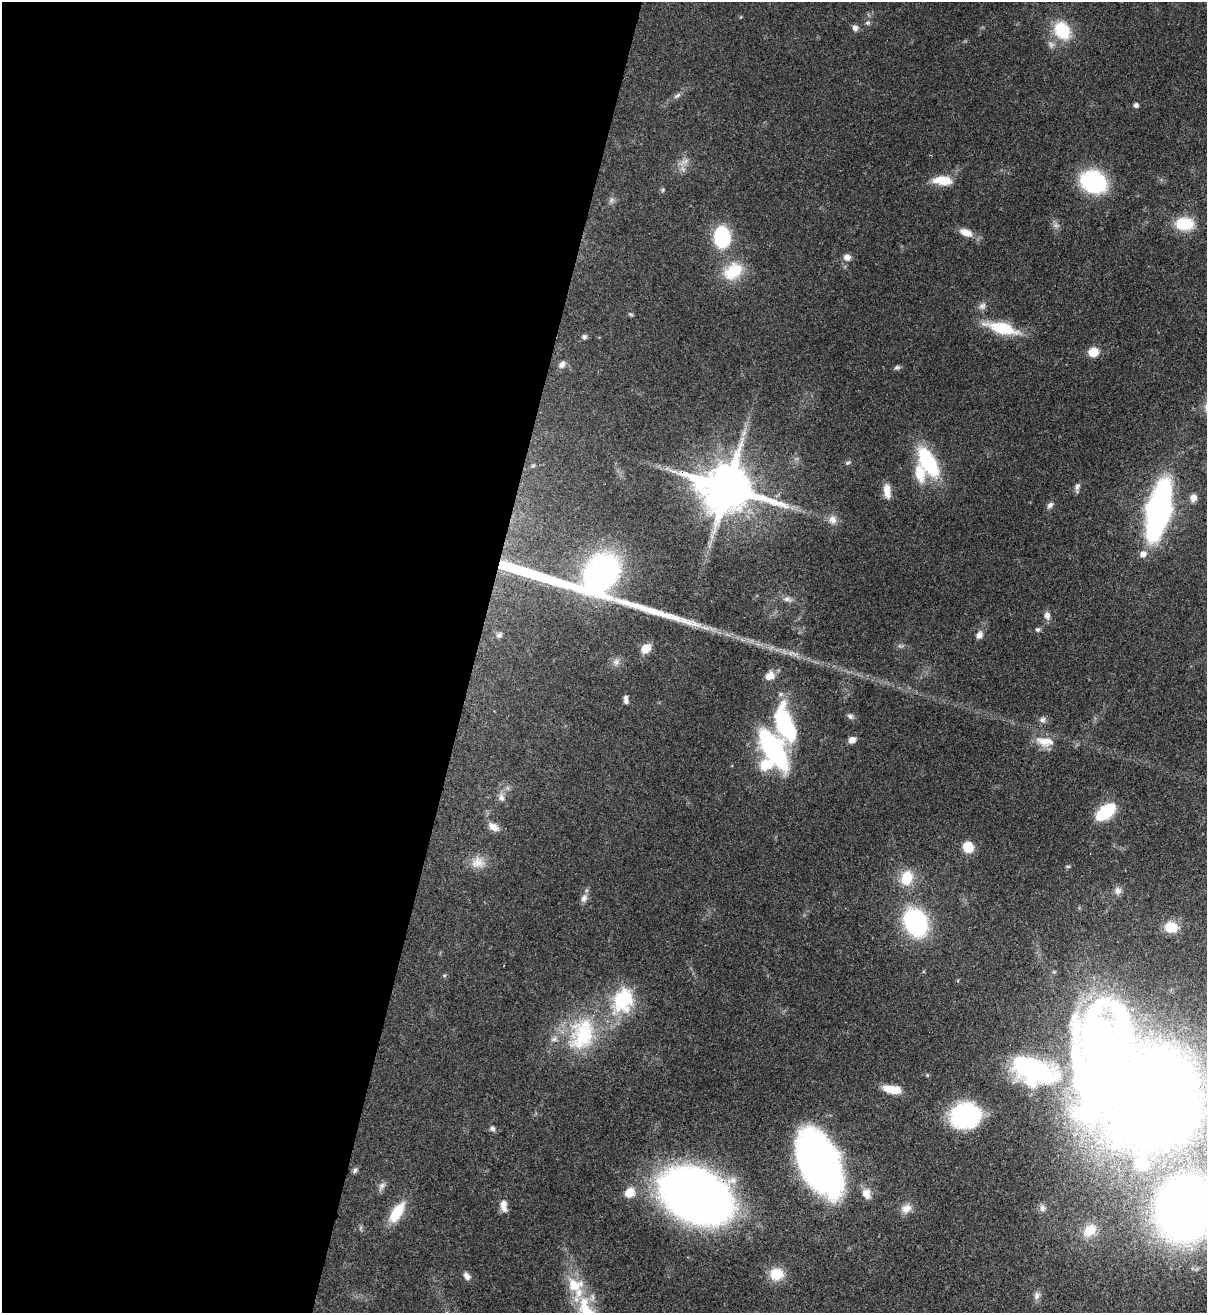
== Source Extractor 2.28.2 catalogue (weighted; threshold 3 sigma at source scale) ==
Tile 5 of 4 x 4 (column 1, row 2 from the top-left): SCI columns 344-1548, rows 2656-3966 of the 5380 x 5306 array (HDU 1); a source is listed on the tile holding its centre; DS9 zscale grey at full resolution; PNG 1209 x 1315 px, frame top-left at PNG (2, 2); no overlay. Shown black and unused: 39% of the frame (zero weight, under 3 of 4 exposures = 7% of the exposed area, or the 3 px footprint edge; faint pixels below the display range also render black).
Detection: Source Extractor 2.28.2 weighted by HDU 2 'WHT'; one run over the whole footprint, this tile lists its part. Background 0.0854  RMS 0.004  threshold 0.0178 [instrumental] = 3 sigma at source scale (4.5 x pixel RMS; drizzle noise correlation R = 1.50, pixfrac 1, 0.05/0.05 arcsec/px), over >= 5 px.
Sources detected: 91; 1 too faint to see at this stretch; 2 inside a brighter object's white glare — not listed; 4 inside a brighter listed object's ellipse — not listed separately; the other 84 listed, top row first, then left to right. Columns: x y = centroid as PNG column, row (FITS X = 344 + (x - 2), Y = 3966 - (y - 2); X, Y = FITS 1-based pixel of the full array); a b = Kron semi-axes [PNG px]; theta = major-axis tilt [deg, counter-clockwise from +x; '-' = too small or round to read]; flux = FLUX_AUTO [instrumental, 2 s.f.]
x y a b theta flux
868 23 6 5 - 0.74
855 28 8 7 - 1.4
1062 30 20 16 -53 17
677 95 11 5 36 1.3
1136 105 5 4 - 1.3
942 180 22 10 -4 7.8
1093 182 21 17 -24 45
663 190 6 4 89 0.53
1184 224 19 13 -1 14
966 233 16 8 -23 4.6
722 237 15 12 -89 36
847 257 8 7 - 2.5
733 271 27 19 36 13
982 306 11 8 39 1.7
631 314 7 4 -20 0.54
1002 328 40 13 -14 15
584 337 7 6 - 0.94
1093 352 9 8 - 6.4
562 365 10 7 49 1.7
897 367 9 5 10 0.91
744 433 8 5 46 1.2
928 462 31 14 -60 32
848 463 6 4 30 0.63
533 465 6 4 2 0.55
1077 486 11 6 71 1.4
727 488 16 13 -15 2600
887 491 19 8 -83 3.9
1193 498 10 8 77 2.3
1050 505 10 6 45 1.4
1159 509 35 13 77 210
833 519 12 11 - 2.6
1143 554 8 7 - 2.1
601 573 29 22 59 130
787 599 11 7 -17 1.8
1047 616 8 7 - 1.9
1038 629 5 5 - 0.86
499 635 8 6 29 1
979 635 9 7 66 2
646 649 11 7 47 6
616 662 10 7 58 1.8
770 676 13 10 32 3.4
625 698 7 6 - 1.2
850 716 9 6 -19 1.1
1043 720 9 7 41 1.4
786 725 35 16 -72 45
852 740 7 6 - 2.6
1045 742 27 12 -8 6.2
773 749 33 13 -59 81
766 764 17 14 18 8.7
501 797 11 8 -72 2
1105 812 17 9 39 24
493 827 14 9 -31 3.1
968 847 10 9 - 8
478 862 19 14 14 5
907 878 21 15 78 9.5
1118 891 10 9 - 1.8
584 898 11 8 72 1.9
916 922 22 17 -64 60
1171 927 11 9 -4 9.8
623 1000 32 25 69 24
583 1035 48 37 65 36
1035 1071 55 30 -17 70
927 1075 5 4 - 0.44
892 1089 19 8 -11 7.3
1156 1098 47 42 77 670
965 1115 29 24 6 44
492 1129 7 6 - 1.1
818 1162 50 28 -65 250
1141 1165 12 11 - 4.5
355 1170 8 5 60 0.91
382 1186 10 7 46 1.6
629 1193 12 10 36 5.6
866 1194 13 9 -70 3.8
696 1196 46 31 -25 400
503 1205 15 7 -82 3.3
906 1208 14 11 35 3.4
1042 1208 10 8 -76 1.5
1184 1209 37 33 76 390
397 1212 24 10 56 12
1090 1230 21 15 40 8.1
776 1274 16 13 7 8.5
467 1276 10 7 -54 1.8
1037 1296 11 7 85 1.9
587 1310 45 19 -68 22
Overlapping masked pixels (flux is a lower limit): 2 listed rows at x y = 727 488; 696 1196
Isophote crosses this tile's border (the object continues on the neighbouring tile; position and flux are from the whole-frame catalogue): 3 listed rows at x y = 1156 1098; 1184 1209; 587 1310